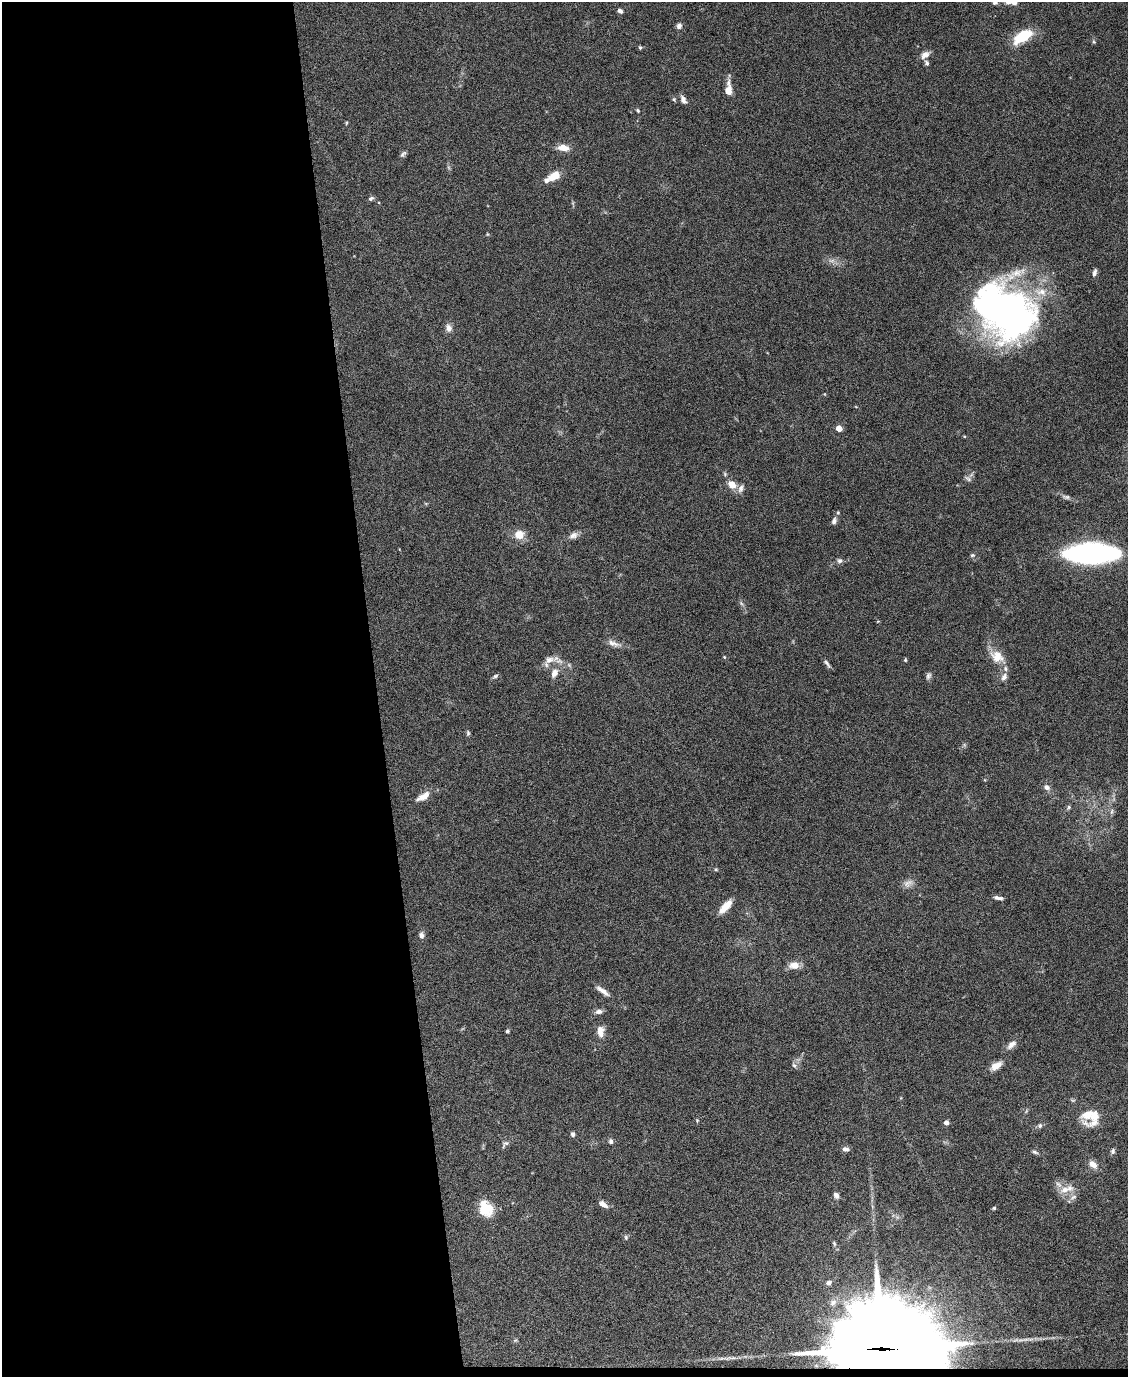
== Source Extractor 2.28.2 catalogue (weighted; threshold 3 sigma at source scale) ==
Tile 9 of 4 x 3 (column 1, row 3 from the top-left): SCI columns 3-1128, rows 229-1603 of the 4507 x 4480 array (HDU 1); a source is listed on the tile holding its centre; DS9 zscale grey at full resolution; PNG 1130 x 1379 px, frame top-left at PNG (2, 2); no overlay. Shown black and unused: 34% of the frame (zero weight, under 4 of 8 exposures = <1% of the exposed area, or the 3 px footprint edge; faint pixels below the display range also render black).
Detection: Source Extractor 2.28.2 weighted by HDU 2 'WHT'; one run over the whole footprint, this tile lists its part. Background 0.0544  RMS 0.0038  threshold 0.0155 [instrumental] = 3 sigma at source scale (4.09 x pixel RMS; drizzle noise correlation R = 1.36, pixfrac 0.8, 0.05/0.05 arcsec/px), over >= 5 px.
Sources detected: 97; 1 too faint to see at this stretch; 3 inside a brighter object's white glare — not listed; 7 inside a brighter listed object's ellipse — not listed separately; the other 86 listed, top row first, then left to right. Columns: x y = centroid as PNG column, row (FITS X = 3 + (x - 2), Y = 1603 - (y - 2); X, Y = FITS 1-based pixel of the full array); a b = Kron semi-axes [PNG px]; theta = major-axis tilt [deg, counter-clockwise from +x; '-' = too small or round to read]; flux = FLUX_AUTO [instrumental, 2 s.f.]
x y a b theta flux
995 3 6 5 - 0.78
620 11 7 5 -29 0.99
679 26 7 6 - 1.2
1023 36 18 9 31 15
1094 42 5 4 - 0.41
640 47 5 4 - 0.46
925 55 13 7 35 2.1
927 63 7 5 -59 0.83
728 89 19 8 88 3.6
674 99 6 5 - 0.54
683 100 11 6 -62 1.6
638 111 6 5 - 0.48
346 123 5 3 - 0.34
563 148 12 7 -8 3.9
403 154 10 5 45 0.87
554 176 15 9 35 4.7
371 198 8 5 31 0.79
487 234 6 3 -71 0.3
832 261 10 5 0 1.4
1094 273 10 5 77 1
1004 309 62 48 -24 140
448 328 10 8 -69 2
839 428 4 4 - 5.8
968 479 10 5 -37 0.92
732 484 9 7 -42 3.7
741 488 12 7 69 1.6
1066 497 11 5 -9 1
834 521 10 7 69 1.3
519 535 9 8 - 5.3
573 535 13 8 24 1.9
1092 553 35 13 1 130
972 555 6 5 - 0.64
840 561 8 7 - 0.97
741 603 6 5 - 0.66
613 643 20 7 -20 2.2
997 656 20 15 -34 5.4
724 657 5 4 - 0.35
549 660 17 10 19 3.2
905 660 5 4 - 0.43
827 663 11 4 -56 0.98
554 673 12 8 67 2.6
495 676 8 5 30 0.73
928 676 9 6 72 0.99
1004 677 10 7 62 1.6
468 733 8 5 -89 0.63
1047 787 9 7 -34 1.5
423 796 19 8 30 3.6
1068 807 7 5 59 0.61
1112 812 8 4 81 0.74
716 869 5 4 - 0.41
908 883 15 9 31 2.1
998 898 10 4 -8 1.3
725 906 18 7 48 4.4
421 935 8 6 -86 1.3
794 965 12 9 -2 3.5
602 991 19 6 -36 2.3
599 1012 10 6 7 1.4
507 1031 5 5 - 0.54
600 1031 14 9 -90 3.1
1011 1045 16 8 43 2.1
794 1065 8 6 -51 0.93
996 1066 16 8 31 3
1095 1115 33 16 59 6.8
697 1120 5 4 - 0.35
946 1123 4 4 - 2.1
1040 1125 7 6 - 0.84
573 1134 6 5 - 0.88
611 1141 7 6 - 0.86
505 1144 12 7 39 1.2
845 1149 8 6 -1 1.3
1113 1151 7 6 - 0.82
1035 1152 9 4 -20 0.73
1093 1164 12 8 -42 2.6
1064 1190 14 10 25 3.7
836 1195 6 5 - 1.5
1073 1197 11 6 32 1.3
603 1204 11 6 -31 2.2
994 1208 4 4 - 0.45
486 1209 18 14 -59 8.5
626 1237 7 5 -72 0.6
834 1243 8 5 -63 0.74
828 1283 7 6 - 1
1025 1339 16 4 0 2.2
515 1340 6 4 -17 0.45
882 1348 36 26 -2 4700
733 1358 11 4 0 1.1
Overlapping masked pixels (flux is a lower limit): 1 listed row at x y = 882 1348
Isophote crosses this tile's border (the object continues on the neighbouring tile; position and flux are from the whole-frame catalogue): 1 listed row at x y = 995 3